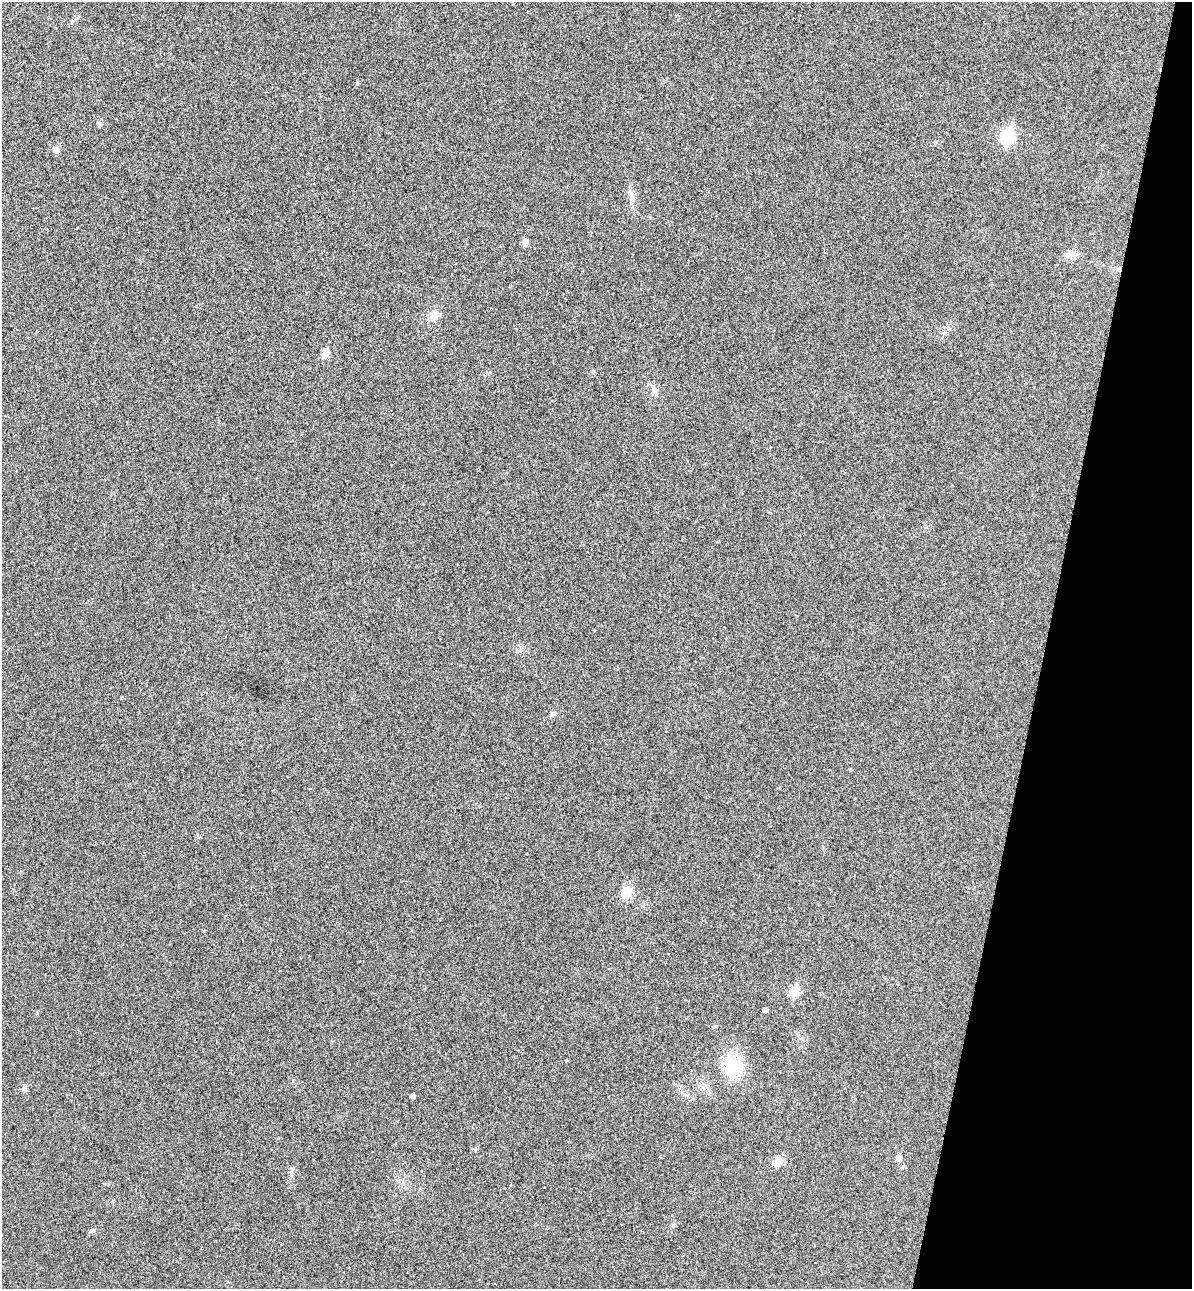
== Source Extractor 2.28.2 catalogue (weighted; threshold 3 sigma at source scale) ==
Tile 8 of 4 x 4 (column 4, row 2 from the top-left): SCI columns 3750-4939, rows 2600-3886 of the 5243 x 5193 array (HDU 1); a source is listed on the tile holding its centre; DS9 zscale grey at full resolution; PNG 1194 x 1291 px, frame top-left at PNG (2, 2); no overlay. Shown black and unused: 12% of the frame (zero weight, under 3 of 4 exposures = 6% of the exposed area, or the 3 px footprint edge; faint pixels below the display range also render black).
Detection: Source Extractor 2.28.2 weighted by HDU 2 'WHT'; one run over the whole footprint, this tile lists its part. Background 0.0266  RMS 0.0065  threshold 0.0292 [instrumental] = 3 sigma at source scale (4.5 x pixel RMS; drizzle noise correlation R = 1.50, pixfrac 1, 0.05/0.05 arcsec/px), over >= 5 px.
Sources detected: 20; all 20 listed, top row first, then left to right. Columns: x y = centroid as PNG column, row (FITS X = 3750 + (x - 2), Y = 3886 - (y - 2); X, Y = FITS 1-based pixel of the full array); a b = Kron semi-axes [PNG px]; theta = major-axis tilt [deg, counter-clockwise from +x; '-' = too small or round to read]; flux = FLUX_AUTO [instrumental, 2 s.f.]
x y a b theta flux
100 124 5 5 - 2.1
1008 136 8 7 - 89
56 150 6 5 - 5.9
631 195 14 6 -81 3.6
525 242 9 6 78 2.8
1073 254 12 9 20 4.1
434 315 13 10 60 6.2
325 352 13 7 73 4.5
654 389 12 5 -49 2.3
552 714 8 4 45 1.2
626 892 15 11 57 9.8
794 991 6 5 - 27
765 1010 4 4 - 2.5
733 1067 27 20 64 24
25 1088 8 6 66 1.7
412 1096 4 4 - 2
899 1158 5 5 - 5.9
778 1161 12 9 44 5.4
291 1172 13 5 88 2
92 1231 7 5 21 1.2
Unlisted compact peaks at least as high as the median listed source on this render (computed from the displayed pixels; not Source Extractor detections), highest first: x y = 357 83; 715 1026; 673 1225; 593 372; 850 770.